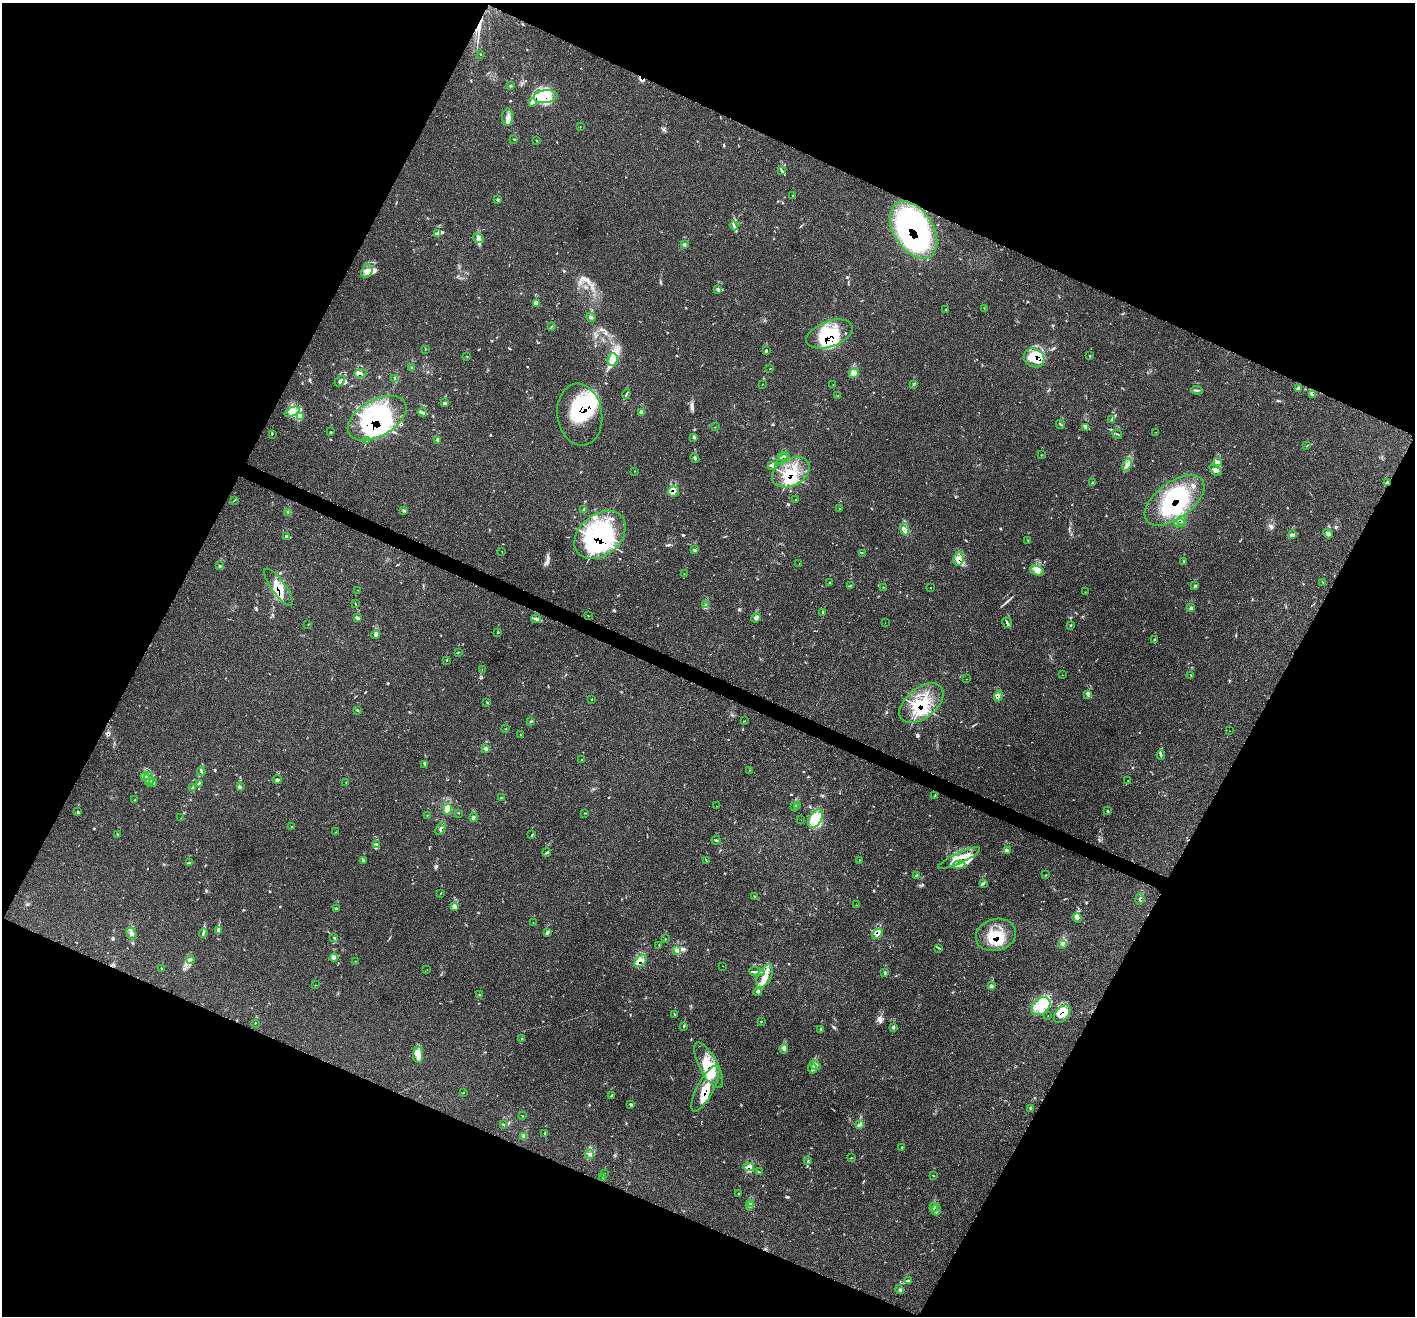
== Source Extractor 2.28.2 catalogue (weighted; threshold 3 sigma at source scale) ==
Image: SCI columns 17-5667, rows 287-5540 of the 5678 x 5697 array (HDU 1 of 3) = the unmasked area's bounding box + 8 px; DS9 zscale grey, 4 x 4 block average (1 PNG px = mean of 4 x 4 image px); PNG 1417 x 1318 px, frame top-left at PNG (2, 3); each listed source drawn as its Kron ellipse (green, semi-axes under 4 px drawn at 4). Shown black and unused: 45% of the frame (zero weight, under 3 of 4 exposures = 2% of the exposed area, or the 3 px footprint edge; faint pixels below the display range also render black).
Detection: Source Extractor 2.28.2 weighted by HDU 2 'WHT'. Background 0.0708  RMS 0.0055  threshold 0.0246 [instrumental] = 3 sigma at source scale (4.5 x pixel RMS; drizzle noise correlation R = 1.50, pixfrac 1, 0.05/0.05 arcsec/px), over >= 5 px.
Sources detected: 376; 17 inside a brighter object's white glare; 10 cosmic-ray / hot-pixel residue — neither listed nor drawn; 16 coinciding with a brighter row at this scale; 68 inside a brighter listed object's ellipse — not listed separately; the other 265 listed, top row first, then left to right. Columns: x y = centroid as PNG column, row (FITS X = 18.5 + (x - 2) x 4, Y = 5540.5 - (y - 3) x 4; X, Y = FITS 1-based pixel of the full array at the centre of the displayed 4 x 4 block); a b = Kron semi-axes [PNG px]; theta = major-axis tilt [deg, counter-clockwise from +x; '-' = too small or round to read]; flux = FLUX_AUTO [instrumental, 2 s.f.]
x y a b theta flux
481 54 2 2 - 1.3
511 86 3 2 - 1.8
546 96 12 6 7 48
533 102 4 2 - 5.4
508 117 8 5 -90 19
580 127 2 2 - 0.8
514 139 3 2 - 1.9
537 141 2 2 - 1.6
782 171 4 2 - 4.2
792 195 2 2 - 0.9
498 199 2 2 - 1.2
734 226 4 2 - 6.6
913 230 31 19 -57 710
438 234 4 2 - 6.1
479 238 6 4 -38 11
684 244 4 2 - 3.9
367 271 7 5 65 19
718 289 2 2 - 2.5
537 303 2 2 - 1.7
984 308 2 2 - 1
945 309 2 2 - 1.3
591 317 5 2 - 3.6
551 326 2 2 - 0.95
829 334 24 12 20 190
425 349 2 2 - 1.3
766 351 4 2 - 3.9
467 356 2 2 - 1.2
1090 356 2 2 - 1.3
1034 358 11 9 -31 58
613 359 6 5 - 19
412 368 3 2 - 2.8
770 369 2 2 - 1
360 373 6 3 1 11
854 373 5 3 - 9
395 379 4 2 - 4.1
340 381 6 3 48 8.3
762 384 2 2 - 0.81
833 384 2 2 - 0.7
913 384 2 2 - 1
1298 389 4 3 - 5.1
1197 390 5 2 - 4.7
626 394 5 2 - 4.1
1313 394 4 3 - 6
838 395 2 2 - 1.1
445 402 4 2 - 2.6
292 412 8 4 24 19
422 412 5 3 - 7.1
641 413 2 2 - 8.1
580 415 31 22 -81 260
300 417 4 2 - 6.8
377 418 32 18 30 420
1111 419 4 2 - 3.5
1060 424 5 2 - 3.1
715 427 2 2 - 0.87
1086 427 4 2 - 4.9
331 432 2 2 - 2.1
1156 432 2 2 - 0.57
272 434 2 2 - 2.2
1117 434 5 2 - 3.1
694 437 4 3 - 4
438 440 4 3 - 4.2
367 441 4 2 - 3.4
1307 446 2 2 - 0.96
1041 455 2 2 - 1
783 456 5 2 - 8.4
695 458 5 2 - 4.8
783 459 7 2 41 5.4
1218 461 3 3 - 6.5
1127 464 6 4 66 13
771 465 4 2 - 4.4
1216 470 7 4 -41 9.5
635 471 2 2 - 1
791 472 20 13 27 100
1092 483 2 2 - 1.2
1387 483 2 2 - 2.6
673 491 5 5 - 13
234 500 3 2 - 1.7
796 500 2 2 - 1.4
1174 500 34 18 36 260
840 508 2 2 - 1
584 509 3 2 - 3.8
404 510 3 2 - 2.4
288 512 2 2 - 1.9
1181 520 4 2 - 7.5
1180 523 5 2 - 7.6
905 529 6 3 -80 8.9
1328 534 5 3 - 7
600 535 28 20 39 460
1292 535 2 2 - 1.4
286 536 2 2 - 5
1028 540 2 2 - 1.4
694 549 3 2 - 2.2
502 552 2 2 - 0.83
862 553 2 2 - 0.78
958 559 7 5 79 18
1183 562 3 2 - 1.5
799 563 2 2 - 0.88
220 566 2 2 - 2.2
1037 570 7 4 -18 17
684 574 2 2 - 0.76
1323 582 2 2 - 1.1
829 583 3 2 - 2.5
850 586 3 2 - 2.5
1195 586 2 2 - 7.3
278 587 22 7 -54 64
883 587 2 2 - 0.92
930 588 2 2 - 0.97
358 590 2 2 - 0.88
1085 592 2 2 - 1
355 603 3 2 - 1.3
705 605 2 2 - 2.3
1191 608 2 2 - 4.9
822 612 2 2 - 1.2
588 616 2 2 - 1.3
357 617 4 3 - 4.9
756 618 5 3 - 6.3
536 619 5 3 - 7.8
885 623 2 2 - 0.6
1007 623 5 2 - 5.9
308 624 2 2 - 0.86
1071 625 3 2 - 2
498 632 2 2 - 2
376 635 4 3 - 8
1154 640 3 2 - 1.8
458 652 2 2 - 1.8
447 660 2 2 - 1.5
482 670 2 2 - 0.71
1062 675 2 2 - 0.56
1191 675 2 2 - 1.6
966 679 2 2 - 0.8
1087 695 4 2 - 5.6
998 696 5 2 - 4.6
592 699 2 2 - 1.7
487 702 2 2 - 1.6
921 703 25 15 38 130
357 710 3 2 - 2.8
744 721 2 2 - 0.92
531 722 2 2 - 2
506 729 2 2 - 1
1230 731 2 2 - 0.64
521 735 2 2 - 0.78
485 749 2 2 - 2.2
1161 755 5 2 - 3.5
582 760 2 2 - 1.3
425 764 4 2 - 4.2
750 770 2 2 - 0.75
201 771 4 2 - 4.7
145 776 4 3 - 9.3
149 779 8 3 -79 13
277 779 5 3 - 5.7
1128 781 2 2 - 1.3
153 783 4 2 - 3.8
199 783 3 2 - 2.9
346 783 2 2 - 1.8
193 787 2 2 - 1.2
240 787 2 2 - 1.5
935 796 3 2 - 2.7
501 798 2 2 - 2.4
135 800 2 2 - 1.4
798 805 3 2 - 4.4
717 806 2 2 - 0.9
795 807 3 2 - 3.6
447 809 5 4 - 26
1107 811 2 2 - 3.3
78 812 4 2 - 3
459 813 2 2 - 0.94
585 813 2 2 - 1.5
427 816 2 2 - 1
181 818 2 2 - 0.97
474 818 4 2 - 3.2
815 819 10 6 61 40
801 820 2 2 - 1.9
292 827 2 2 - 2.6
441 829 7 3 59 8.3
336 832 2 2 - 0.82
117 834 2 2 - 1.4
532 835 2 2 - 1.8
716 840 4 2 - 3
376 844 3 2 - 3.4
1008 850 4 2 - 4.9
547 852 4 2 - 4.3
959 858 23 5 25 56
364 860 3 2 - 2
860 860 2 2 - 0.95
706 861 3 2 - 1.7
190 863 2 2 - 1.4
959 865 6 2 2 11
1046 875 2 2 - 1.1
916 876 2 2 - 1.9
983 883 3 2 - 2.8
441 893 2 2 - 1.1
755 897 2 2 - 1.6
1140 899 5 2 - 3.1
856 905 2 2 - 1
454 907 2 2 - 2.3
336 909 3 2 - 4.7
1077 918 5 4 - 7.8
533 923 2 2 - 1.1
218 931 4 3 - 5.4
548 932 3 2 - 3
203 933 5 2 - 5.3
132 934 6 2 -53 7.6
877 934 6 4 41 16
996 935 20 16 17 110
334 937 2 2 - 1.1
665 939 2 2 - 1.2
1062 944 2 2 - 1.8
659 945 2 2 - 0.99
939 948 2 2 - 2.2
677 950 2 2 - 3
334 958 4 2 - 4.6
191 959 3 2 - 2.8
355 961 2 2 - 0.97
641 961 7 4 44 20
723 966 2 2 - 0.63
161 968 3 2 - 1.5
427 970 2 2 - 0.7
757 972 8 2 -9 8.7
885 973 3 2 - 2.7
765 976 12 6 62 36
315 985 2 2 - 1
991 986 2 2 - 39
757 992 4 2 - 4
479 995 2 2 - 1.4
1041 1006 10 8 40 47
1062 1014 10 6 50 32
674 1015 3 2 - 2.3
1048 1016 2 2 - 0.73
761 1021 2 2 - 1.8
256 1023 2 2 - 0.88
684 1026 2 2 - 2
893 1027 4 3 - 4.4
821 1029 3 2 - 2.6
522 1039 3 2 - 2.8
784 1049 4 3 - 6.7
418 1055 8 5 90 19
708 1065 25 9 -62 97
815 1065 6 4 -35 11
812 1069 5 3 - 8
705 1089 25 8 62 93
463 1093 2 2 - 0.82
612 1095 3 2 - 3.1
631 1104 3 3 - 3.9
1031 1109 3 2 - 3.8
523 1116 3 2 - 1.6
503 1124 3 2 - 2
860 1125 2 2 - 1.9
545 1133 3 2 - 2.2
523 1136 3 3 - 6.2
901 1147 2 2 - 1
590 1154 4 3 - 6
851 1158 3 2 - 1.2
808 1161 3 2 - 1.5
749 1167 5 3 - 8.4
759 1172 2 2 - 1.5
604 1174 3 2 - 1.4
933 1176 2 2 - 1.6
603 1178 2 2 - 1.3
739 1193 2 2 - 1.1
751 1204 3 2 - 2.5
750 1206 4 2 - 2.7
934 1208 4 3 - 7.9
936 1210 5 2 - 7.4
909 1280 3 2 - 3
900 1290 4 2 - 4.1
Overlapping masked pixels (flux is a lower limit): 34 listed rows (the first 20) at x y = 546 96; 533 102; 913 230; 829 334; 1034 358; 360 373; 1313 394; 580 415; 377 418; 783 456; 783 459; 791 472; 1387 483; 673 491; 1174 500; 1181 520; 1180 523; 600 535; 958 559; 278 587
Diffuse or blended objects may show on this block-average render without a row.